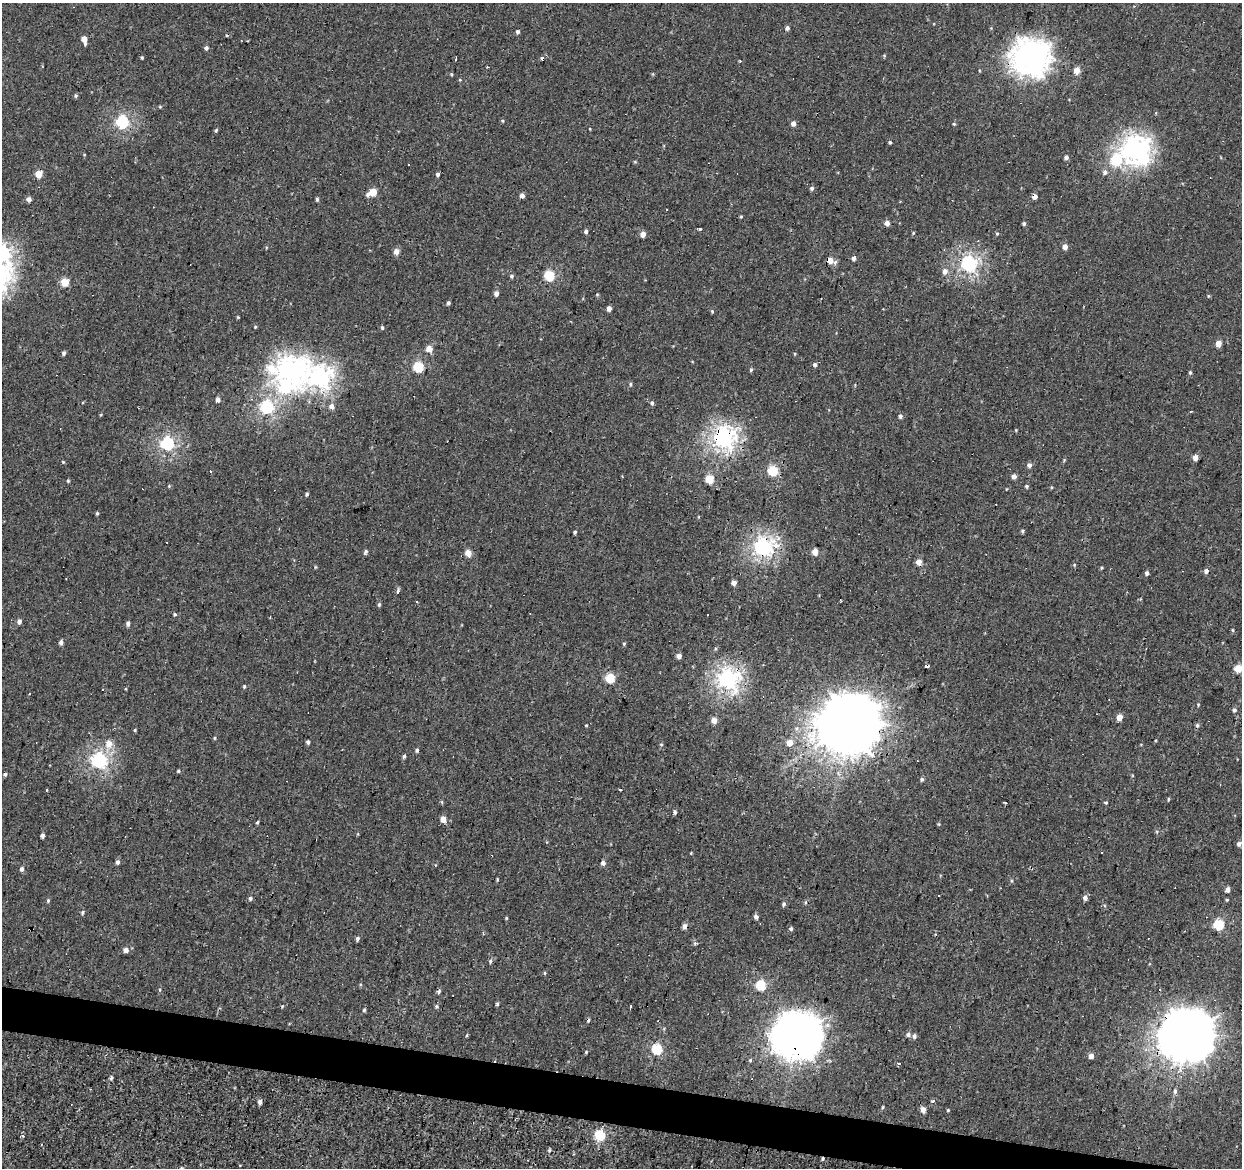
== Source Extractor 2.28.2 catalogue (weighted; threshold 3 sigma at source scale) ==
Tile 6 of 4 x 4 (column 2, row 2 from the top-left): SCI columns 1245-2484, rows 2613-3778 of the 4965 x 5165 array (HDU 1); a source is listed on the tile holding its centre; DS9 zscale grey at full resolution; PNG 1244 x 1170 px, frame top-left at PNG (2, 3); no overlay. Shown black and unused: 3% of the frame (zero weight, under 2 of 3 exposures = <1% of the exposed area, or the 3 px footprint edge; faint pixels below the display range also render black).
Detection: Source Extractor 2.28.2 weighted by HDU 2 'WHT'; one run over the whole footprint, this tile lists its part. Background 6.68e-04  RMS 0.0053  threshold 0.0239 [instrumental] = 3 sigma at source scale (4.5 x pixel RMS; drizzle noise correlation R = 1.50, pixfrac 1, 0.0396/0.0396 arcsec/px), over >= 5 px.
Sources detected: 188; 1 inside a brighter object's white glare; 13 cosmic-ray / hot-pixel residue — not listed; the other 174 listed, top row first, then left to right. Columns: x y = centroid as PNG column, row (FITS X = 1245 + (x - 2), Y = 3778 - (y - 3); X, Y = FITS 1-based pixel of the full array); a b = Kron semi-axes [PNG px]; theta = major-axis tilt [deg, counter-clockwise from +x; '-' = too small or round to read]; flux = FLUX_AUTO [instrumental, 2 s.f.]
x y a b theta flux
787 28 5 5 - 1.5
518 32 5 4 - 0.92
84 39 6 4 -78 5.4
206 48 5 4 - 1.3
142 57 5 3 - 0.51
1030 57 13 13 - 500
1077 71 5 5 - 6
451 74 5 3 - 0.5
76 96 5 4 - 0.76
122 122 6 5 - 66
793 124 4 4 - 2.5
954 124 5 3 - 0.53
216 130 5 3 - 0.65
890 142 4 4 - 0.63
1134 149 9 8 - 270
1066 157 4 4 - 1.6
1116 160 10 8 34 27
409 165 3 2 - 0.77
1105 172 6 6 - 1.5
38 174 5 5 - 9.5
438 174 4 4 - 1.1
812 188 6 5 - 0.91
373 192 7 5 27 10
522 196 4 4 - 2.5
1034 197 4 4 - 3.1
29 199 4 4 - 2.4
317 199 5 4 - 0.82
741 216 5 3 - 0.5
887 223 5 4 - 2.9
1024 224 5 4 - 0.8
700 229 3 3 - 3
586 232 4 4 - 1.5
643 234 5 4 - 3.6
997 234 5 4 - 0.6
1065 247 4 4 - 3.4
396 252 5 5 - 3.9
2 253 8 7 - 120
854 258 5 4 - 1.5
830 260 5 5 - 5.6
835 262 6 3 72 0.96
968 264 6 6 - 120
945 271 7 6 - 2.4
512 276 5 5 - 0.92
549 276 5 5 - 34
645 280 3 3 - 0.34
65 282 5 5 - 15
496 294 5 4 - 2.2
597 294 5 3 - 0.45
448 303 4 4 - 1
609 309 4 4 - 2.9
712 311 5 3 - 0.55
238 317 4 3 - 0.45
255 327 4 3 - 0.44
1218 343 5 4 - 4.5
429 349 5 4 - 6.8
64 353 5 4 - 1.1
815 365 5 5 - 1
418 367 6 5 - 32
289 370 13 10 1 290
751 370 4 4 - 0.74
1190 372 5 4 - 0.67
320 377 10 9 - 200
630 384 5 3 - 0.66
285 388 15 9 -5 37
218 400 4 4 - 2.4
652 403 5 4 - 0.99
332 406 6 5 - 2.6
267 407 6 6 - 75
900 416 6 4 -81 1.1
724 438 7 7 - 200
167 443 6 6 - 80
1195 458 4 4 - 3.6
63 462 5 3 - 0.44
1029 465 5 5 - 1.8
773 471 5 5 - 30
1014 477 4 4 - 2.6
709 479 5 5 - 15
68 481 5 3 - 0.48
1027 486 5 4 - 0.66
307 494 5 4 - 0.79
97 513 4 4 - 0.61
1023 531 5 4 - 0.79
575 532 4 3 - 0.63
763 547 7 6 - 140
365 552 7 4 67 0.92
815 552 4 4 - 5.5
468 553 4 4 - 6.6
919 562 5 4 - 4.8
1206 571 5 5 - 1.8
1147 573 5 4 - 1.2
734 583 4 4 - 2.7
398 590 6 4 55 0.9
379 604 5 4 - 0.68
175 614 5 4 - 0.62
19 621 5 5 - 1.6
128 624 5 4 - 1.5
1232 630 5 3 - 0.49
61 642 5 4 - 1.6
624 644 4 4 - 0.54
679 656 5 4 - 2.6
927 666 3 3 - 7.1
1238 668 5 5 - 12
610 678 5 5 - 22
728 679 7 7 - 190
244 686 4 4 - 0.57
29 694 3 2 - 0.52
1198 705 5 3 - 0.45
1234 710 5 5 - 1.3
1119 717 5 4 - 5.1
714 720 4 4 - 4.7
850 723 19 18 - 3500
586 725 4 3 - 0.41
1197 725 6 5 - 0.89
135 730 4 4 - 0.5
215 738 5 3 - 0.47
308 742 4 3 - 1.8
789 743 6 6 - 4.3
109 744 7 6 - 5.2
661 744 5 3 - 0.5
417 750 4 4 - 1
404 756 5 4 - 0.85
99 761 6 6 - 110
178 771 4 4 - 0.56
5 774 5 4 - 0.76
922 779 5 5 - 0.96
621 789 3 3 - 1.6
46 790 3 2 - 0.67
1168 799 5 3 - 0.42
1106 802 5 3 - 0.55
675 812 5 4 - 0.96
443 819 5 4 - 5.1
257 822 5 3 - 0.67
42 836 4 4 - 1.3
1239 844 5 4 - 1.8
117 862 5 5 - 1.4
603 863 5 5 - 1.9
22 869 4 4 - 1.7
497 879 5 3 - 0.46
1227 889 4 4 - 3
250 898 6 5 - 0.96
1085 898 5 5 - 2.1
48 901 5 4 - 0.65
784 904 6 4 53 1
82 912 6 5 - 0.82
756 917 4 4 - 2.1
1218 925 5 5 - 32
685 926 5 4 - 3.7
791 929 5 5 - 0.9
357 939 6 4 60 1.1
126 950 5 4 - 3.4
490 961 6 4 72 0.88
545 973 5 3 - 0.52
760 985 5 5 - 29
497 1004 5 4 - 0.68
631 1006 3 2 - 0.5
437 1007 5 5 - 0.9
364 1010 5 4 - 0.81
798 1035 16 15 - 1200
908 1035 5 5 - 1.4
1187 1035 17 17 - 2000
467 1036 3 3 - 0.75
914 1036 5 4 - 1.9
657 1049 5 5 - 37
586 1052 4 4 - 0.46
1091 1056 4 4 - 3.3
899 1063 4 3 - 0.93
111 1078 5 4 - 0.98
1175 1091 7 4 83 1.3
260 1102 5 4 - 1.7
883 1107 5 3 - 0.5
923 1109 5 4 - 4
948 1110 4 3 - 0.46
600 1136 5 5 - 35
549 1150 5 4 - 0.61
Overlapping masked pixels (flux is a lower limit): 10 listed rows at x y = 1030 57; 1034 197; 724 438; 763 547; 927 666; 728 679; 850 723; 685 926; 798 1035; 1187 1035
Isophote crosses this tile's border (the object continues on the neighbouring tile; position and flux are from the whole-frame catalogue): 1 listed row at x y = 2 253